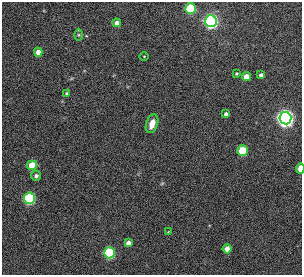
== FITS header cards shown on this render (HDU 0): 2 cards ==
NAXIS1  =                  300
NAXIS2  =                  273

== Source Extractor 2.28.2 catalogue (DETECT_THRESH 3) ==
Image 300 x 273 px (HDU 0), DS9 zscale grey, 1 PNG px = 1 image px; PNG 304 x 277 px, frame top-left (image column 1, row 273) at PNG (2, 2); each listed source drawn as its Kron ellipse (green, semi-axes under 4 px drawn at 4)
Background 0.00942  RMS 0.032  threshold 0.0974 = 3 sigma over >= 5 px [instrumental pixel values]
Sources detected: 22; all 22 listed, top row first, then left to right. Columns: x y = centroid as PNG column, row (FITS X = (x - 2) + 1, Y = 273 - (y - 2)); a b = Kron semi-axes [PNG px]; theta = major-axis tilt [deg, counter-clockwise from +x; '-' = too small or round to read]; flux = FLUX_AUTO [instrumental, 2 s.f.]
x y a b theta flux
190 9 5 5 - 140
211 21 6 6 - 650
117 23 4 4 - 12
79 35 6 4 -90 2.9
38 52 4 4 - 19
144 56 4 3 - 1.5
236 73 3 3 - 2.8
261 75 4 4 - 8.5
246 77 4 4 - 27
67 93 3 3 - 2.9
226 114 4 4 - 6.5
285 118 6 6 - 1300
152 124 10 6 71 24
242 151 5 5 - 100
32 165 5 5 - 49
300 168 5 3 - 29
36 176 5 4 - 7.2
30 198 5 5 - 250
168 232 2 2 - 1.2
128 243 4 4 - 13
227 249 4 4 - 23
109 253 5 5 - 230
At the frame edge (FLAGS 8, measured only in part): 1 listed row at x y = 300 168